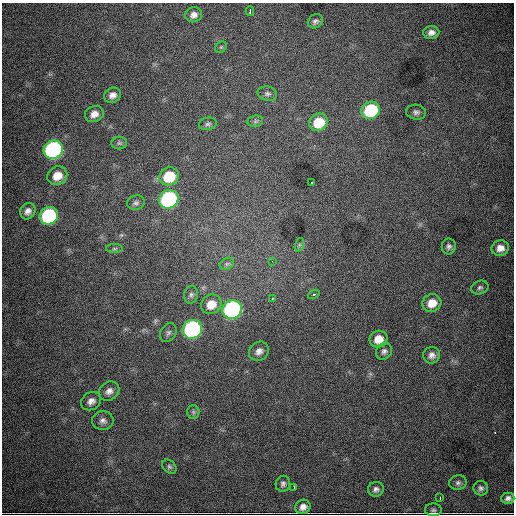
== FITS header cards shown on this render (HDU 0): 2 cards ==
NAXIS1  =                  512
NAXIS2  =                  512

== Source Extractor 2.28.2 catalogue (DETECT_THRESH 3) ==
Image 512 x 512 px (HDU 0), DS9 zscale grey, 1 PNG px = 1 image px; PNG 516 x 516 px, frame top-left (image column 1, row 512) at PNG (2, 3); each listed source drawn as its Kron ellipse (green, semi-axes under 4 px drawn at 4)
Background 4730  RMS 68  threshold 203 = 3 sigma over >= 5 px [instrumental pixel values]
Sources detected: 55; all 55 listed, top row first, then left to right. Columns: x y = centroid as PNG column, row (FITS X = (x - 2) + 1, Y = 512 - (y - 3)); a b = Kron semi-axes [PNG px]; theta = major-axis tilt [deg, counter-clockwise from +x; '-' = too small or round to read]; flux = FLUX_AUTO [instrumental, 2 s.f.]
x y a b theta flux
250 11 5 3 - 7.6e+03
194 15 8 7 - 2.2e+04
315 21 8 6 33 1.4e+04
431 32 8 6 3 2.3e+04
221 47 6 5 - 7.3e+03
267 94 10 7 -12 1.5e+04
112 95 9 7 23 2.5e+04
371 110 9 8 - 3.6e+05
416 112 10 7 -9 1.6e+04
94 114 10 7 24 3.1e+04
255 121 8 5 7 1.0e+04
319 122 9 8 - 1.3e+05
208 124 9 6 11 1.2e+04
119 143 8 6 0 9.6e+03
53 150 10 9 - 1.4e+06
57 176 10 9 - 5.9e+04
169 176 10 8 28 1.7e+05
312 182 3 2 - 6.6e+03
169 199 10 9 - 9.4e+05
136 203 9 7 15 1.2e+04
28 211 8 7 - 2.3e+04
49 216 9 8 - 6.2e+05
299 245 7 4 72 8.8e+03
449 246 8 7 - 1.4e+04
500 248 8 8 - 3.4e+04
114 249 8 4 0 7.6e+03
272 261 3 2 - 3.4e+03
227 264 7 5 29 1.2e+04
480 287 9 6 21 1.2e+04
314 294 6 3 29 7.1e+03
191 295 9 7 82 1.3e+04
272 299 3 3 - 9.1e+03
432 303 9 8 - 5.9e+04
211 304 10 9 - 5.9e+04
232 309 10 9 - 1.2e+06
192 329 10 9 - 1.2e+06
168 333 10 7 56 1.5e+04
378 339 9 8 - 5.5e+04
259 351 10 9 - 2.7e+04
384 351 9 7 53 1.6e+04
432 355 8 8 - 2.2e+04
109 391 11 9 36 2.6e+04
91 401 10 8 31 2.6e+04
193 412 6 6 - 1.0e+04
103 421 10 9 - 2.3e+04
169 467 8 6 -44 1.0e+04
458 483 9 7 14 1.4e+04
283 484 8 7 - 1.4e+04
294 487 4 2 - 7.6e+03
481 488 7 7 - 1.5e+04
376 489 8 7 - 1.6e+04
440 497 3 2 - 7.4e+03
508 498 6 5 - 1.7e+04
303 507 8 7 - 2.7e+04
433 510 8 6 -4 1.1e+04